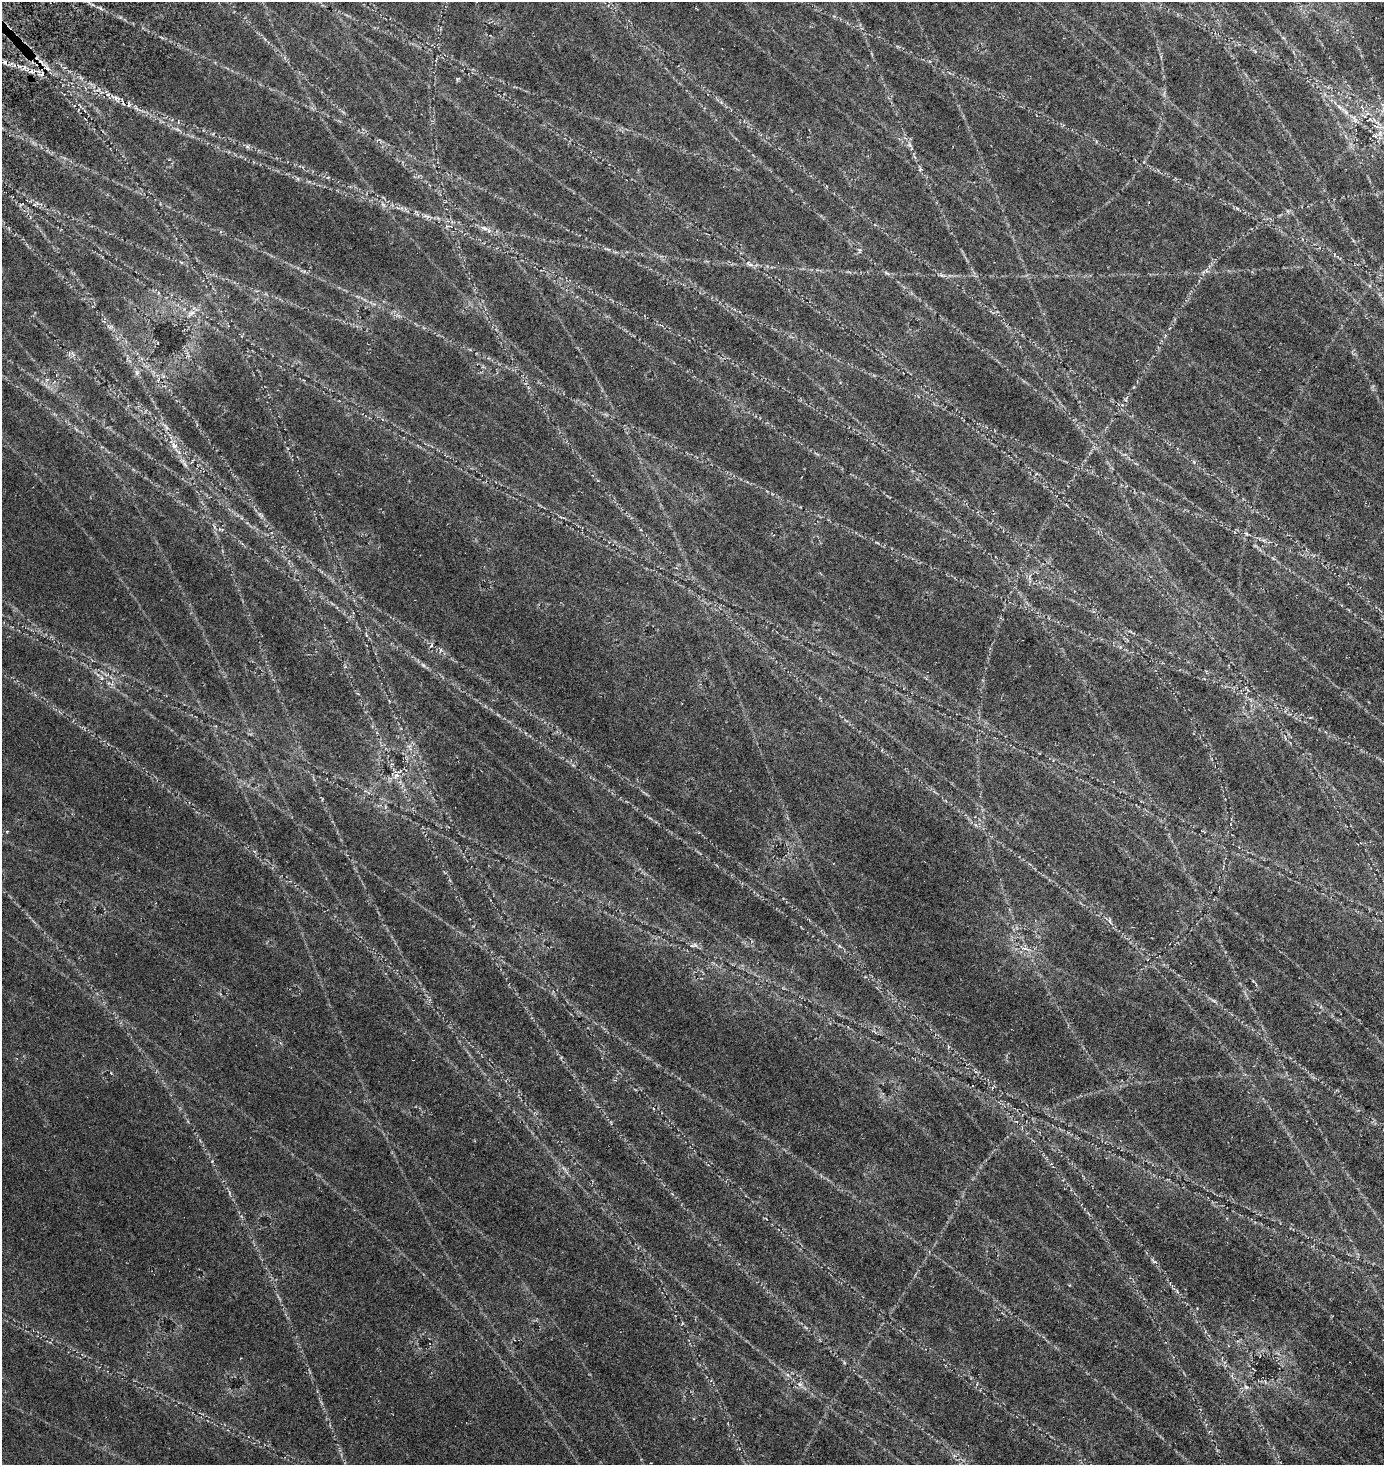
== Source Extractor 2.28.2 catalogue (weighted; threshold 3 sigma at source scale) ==
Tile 6 of 4 x 4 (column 2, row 2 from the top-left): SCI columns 1662-3043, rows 3176-4638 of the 6331 x 6330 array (HDU 1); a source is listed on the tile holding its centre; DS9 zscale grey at full resolution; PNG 1386 x 1467 px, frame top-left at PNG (2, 2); no overlay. Shown black and unused: <1% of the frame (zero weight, under 3 of 5 exposures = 11% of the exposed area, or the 3 px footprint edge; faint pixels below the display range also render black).
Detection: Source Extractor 2.28.2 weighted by HDU 2 'WHT'; one run over the whole footprint, this tile lists its part. Background 0.14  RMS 0.026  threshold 0.115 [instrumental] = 3 sigma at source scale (4.5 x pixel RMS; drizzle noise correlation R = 1.50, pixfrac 1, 0.05/0.05 arcsec/px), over >= 5 px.
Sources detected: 22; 1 cosmic-ray / hot-pixel residue — not listed; the other 21 listed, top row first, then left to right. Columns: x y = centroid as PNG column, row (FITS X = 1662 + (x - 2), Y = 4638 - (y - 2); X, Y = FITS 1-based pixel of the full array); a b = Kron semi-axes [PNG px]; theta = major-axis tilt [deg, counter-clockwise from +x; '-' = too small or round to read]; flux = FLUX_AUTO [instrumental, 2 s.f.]
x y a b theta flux
24 67 6 4 90 5.3
116 98 6 5 - 6.5
1339 107 9 3 -45 5.5
1346 112 8 5 -45 7
1355 120 14 5 -68 9
1375 136 6 5 - 4.6
248 147 6 4 -71 3.5
485 228 9 6 -27 7.8
191 313 12 5 30 10
137 373 6 6 - 5.5
174 446 9 8 - 12
1194 462 6 3 -72 2.6
185 464 8 4 -53 5.8
1246 533 6 4 -20 3
423 665 8 4 -45 4.9
396 775 10 6 40 12
693 945 13 4 15 6.7
1025 949 11 4 -10 7.8
1214 1001 7 4 -45 4
800 1384 7 4 -1 5.3
1246 1387 7 4 -44 4.6
Unlisted compact peaks at least as high as the median listed source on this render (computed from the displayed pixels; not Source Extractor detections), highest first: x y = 167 428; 1237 208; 212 1161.